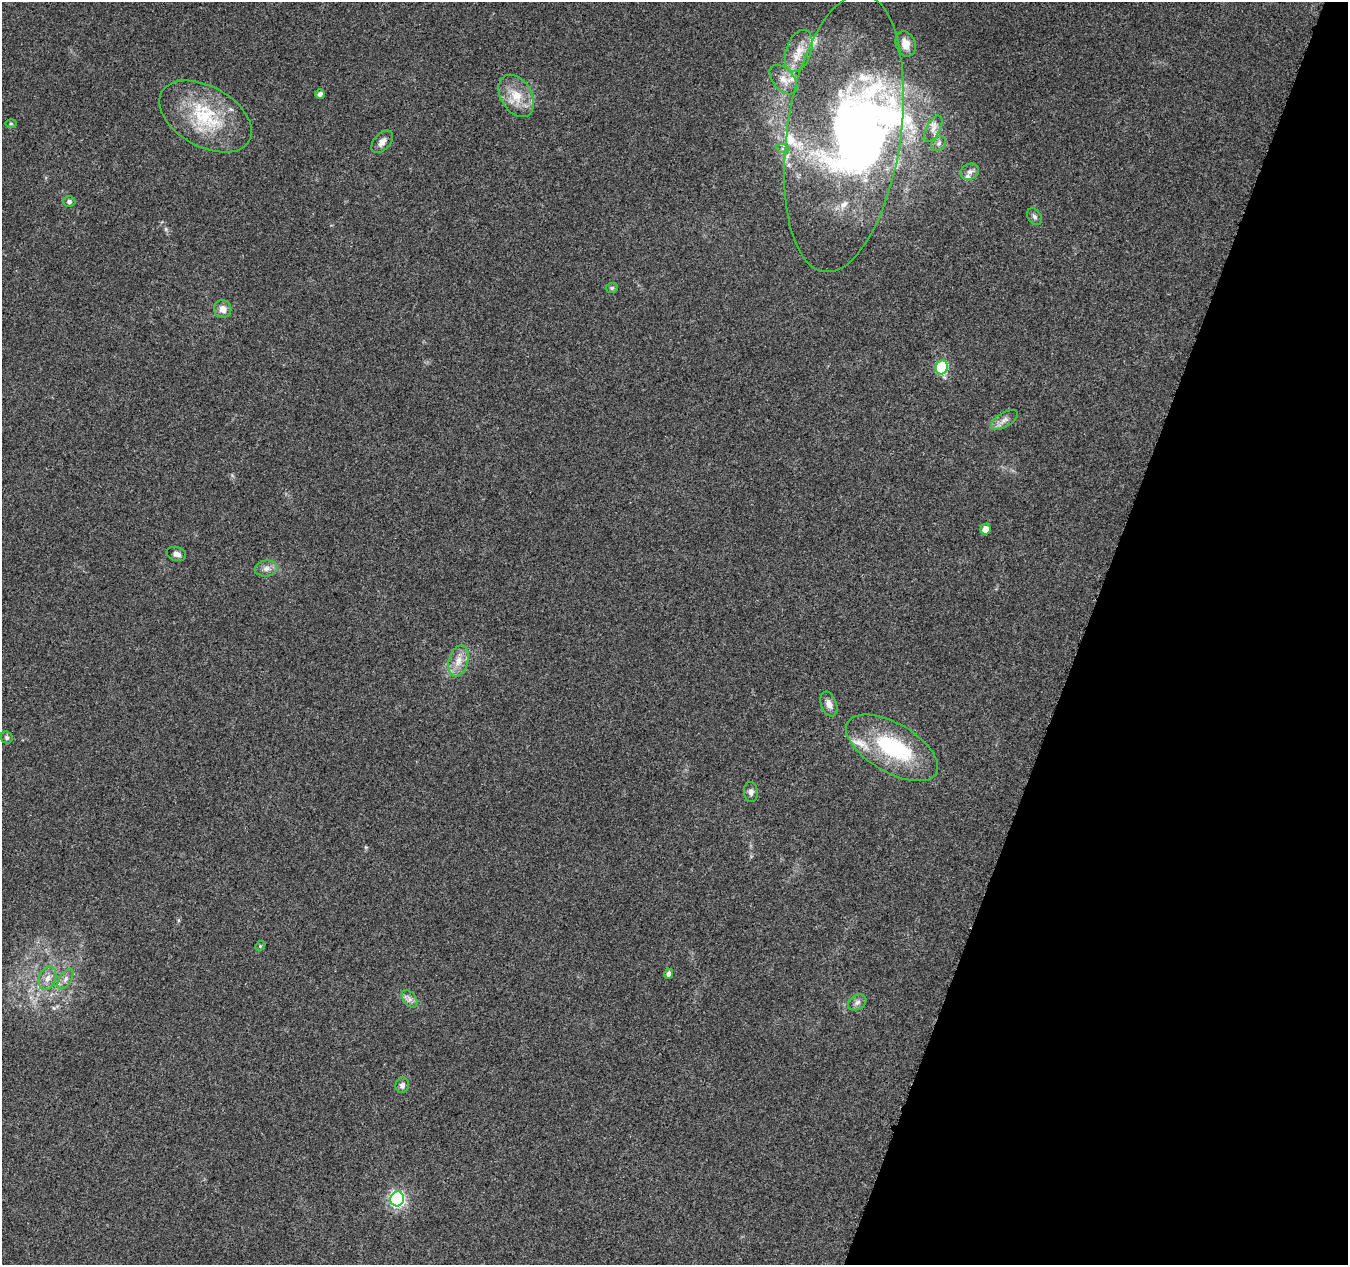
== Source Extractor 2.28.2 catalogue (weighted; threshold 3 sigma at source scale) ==
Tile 8 of 4 x 4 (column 4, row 2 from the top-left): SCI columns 4056-5401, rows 2814-4076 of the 5411 x 5567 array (HDU 1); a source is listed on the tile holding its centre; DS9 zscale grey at full resolution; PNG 1350 x 1267 px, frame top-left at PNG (2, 2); each listed source drawn as its Kron ellipse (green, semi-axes under 4 px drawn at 4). Shown black and unused: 20% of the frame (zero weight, under 3 of 5 exposures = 1% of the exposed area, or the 3 px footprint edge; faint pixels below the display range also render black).
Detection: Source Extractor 2.28.2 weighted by HDU 2 'WHT'; one run over the whole footprint, this tile lists its part. Background 0.103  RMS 0.0053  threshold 0.0238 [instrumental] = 3 sigma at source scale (4.5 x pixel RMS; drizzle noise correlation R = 1.50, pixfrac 1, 0.0396/0.0396 arcsec/px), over >= 5 px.
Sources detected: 45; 3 inside a brighter object's white glare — neither listed nor drawn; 7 inside a brighter listed object's ellipse — not listed separately; the other 35 listed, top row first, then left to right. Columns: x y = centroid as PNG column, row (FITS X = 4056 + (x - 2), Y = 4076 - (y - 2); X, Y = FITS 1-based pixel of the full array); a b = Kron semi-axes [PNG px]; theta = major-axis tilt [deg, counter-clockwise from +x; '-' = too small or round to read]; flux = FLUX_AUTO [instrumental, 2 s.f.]
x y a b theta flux
906 44 13 9 -71 6.5
799 51 22 12 70 9.2
783 80 17 10 -49 5.2
320 94 4 4 - 1.8
516 96 23 15 -59 12
205 116 50 30 -29 39
11 123 5 3 - 0.58
933 129 14 7 62 3.2
844 133 140 57 82 210
382 142 13 8 48 3.3
939 143 8 6 45 1.6
783 149 6 4 -18 1
970 172 9 7 25 2.3
69 201 6 5 - 1.4
1035 217 9 6 -56 1.6
612 288 6 5 - 0.87
223 309 9 8 - 4
942 367 7 6 - 42
1004 420 15 7 31 3.1
985 529 5 5 - 4.1
176 554 10 7 -19 2.4
266 568 11 8 7 3
458 661 16 9 75 5.9
829 704 13 7 -69 3.3
7 738 6 5 - 1.1
892 748 51 24 -30 49
751 792 10 7 -84 2.1
260 946 5 4 - 0.67
668 974 5 4 - 1.9
47 978 12 8 70 4
66 979 11 6 57 2.5
410 999 10 6 -53 2.2
857 1002 10 7 31 2.3
402 1085 8 6 80 1.9
397 1199 7 7 - 110
Isophote crosses this tile's border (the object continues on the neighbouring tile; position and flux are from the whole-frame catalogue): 1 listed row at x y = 844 133